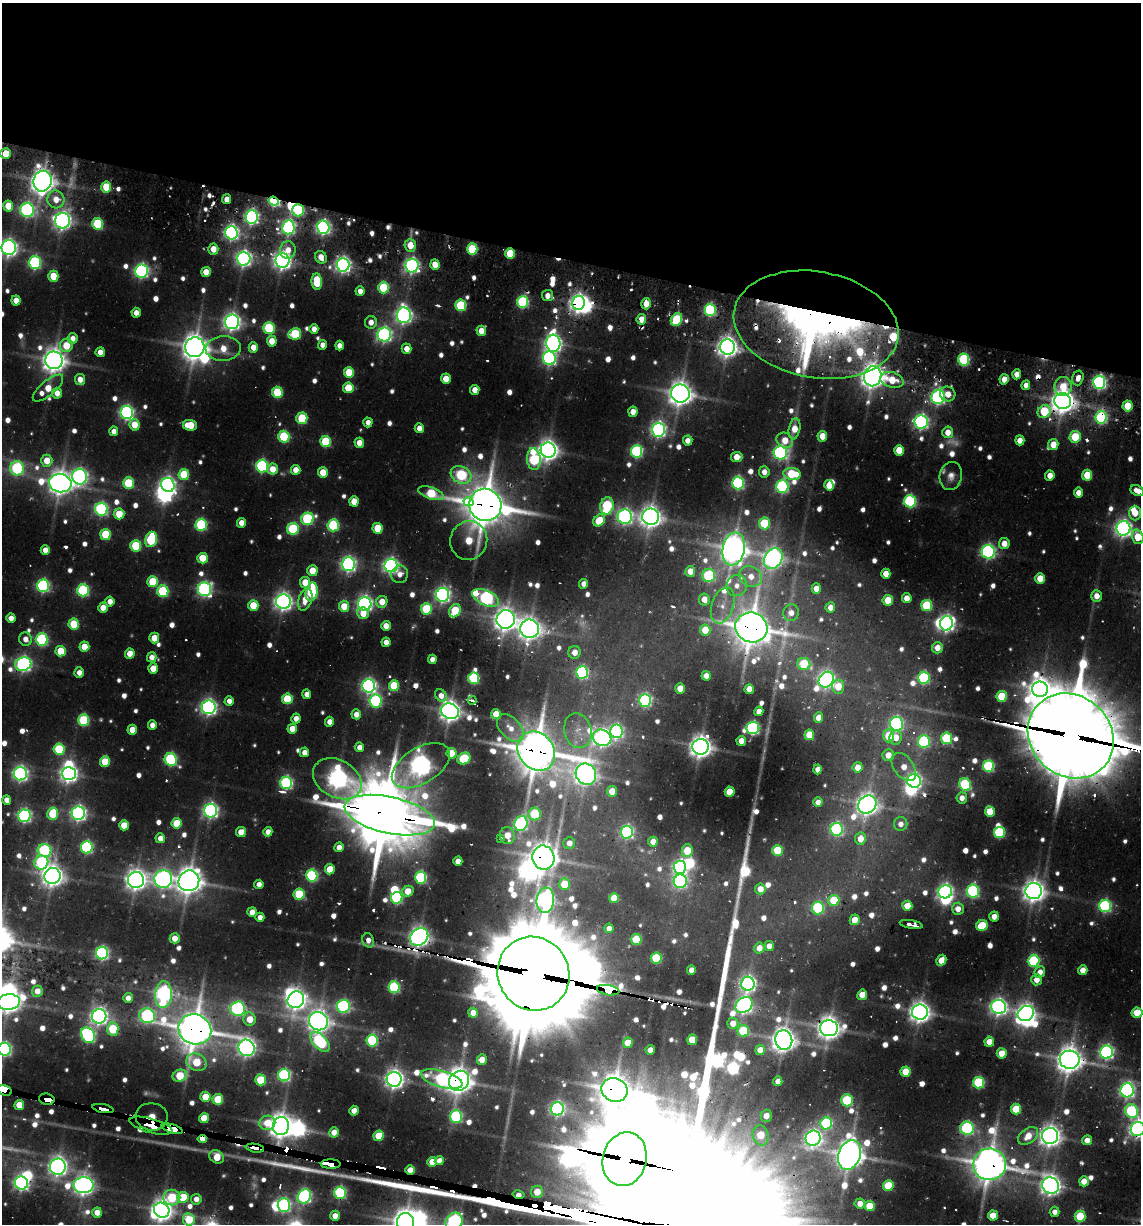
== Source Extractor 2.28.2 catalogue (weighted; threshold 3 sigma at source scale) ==
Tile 2 of 4 x 4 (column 2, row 1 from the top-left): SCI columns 1389-2527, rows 3761-4982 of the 5093 x 4982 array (HDU 1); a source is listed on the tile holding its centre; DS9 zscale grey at full resolution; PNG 1143 x 1226 px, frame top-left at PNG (2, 3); each listed source drawn as its Kron ellipse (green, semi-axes under 4 px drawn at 4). Shown black and unused: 21% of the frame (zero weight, under 2 of 3 exposures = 7% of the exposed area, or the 3 px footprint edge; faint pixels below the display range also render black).
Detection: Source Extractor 2.28.2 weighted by HDU 2 'WHT'; one run over the whole footprint, this tile lists its part. Background 0.101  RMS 0.01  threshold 0.047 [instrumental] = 3 sigma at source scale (4.5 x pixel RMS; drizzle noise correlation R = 1.50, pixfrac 1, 0.05/0.05 arcsec/px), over >= 5 px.
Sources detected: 958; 43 too faint to see at this stretch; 25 inside a brighter object's white glare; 32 cosmic-ray / hot-pixel residue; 2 long thin detections or spike segments (spike, bleed or trail) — neither listed nor drawn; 13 inside a brighter listed object's ellipse — not listed separately; of the other 843, all 500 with FLUX_AUTO >= 10.3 (the completeness limit of this list) listed and drawn (343 fainter detections not listed), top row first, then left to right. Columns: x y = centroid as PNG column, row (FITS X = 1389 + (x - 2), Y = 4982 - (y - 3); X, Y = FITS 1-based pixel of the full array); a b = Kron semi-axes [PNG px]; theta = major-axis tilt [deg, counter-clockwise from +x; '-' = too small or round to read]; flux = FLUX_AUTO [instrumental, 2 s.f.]
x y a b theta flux
6 154 5 5 - 31
42 181 10 9 - 1500
106 187 5 5 - 54
56 199 9 8 - 20
227 199 5 4 - 13
274 201 5 4 - 200
8 206 5 5 - 30
27 210 7 6 - 330
298 210 6 6 - 150
252 217 7 6 - 400
62 221 8 7 - 670
97 224 6 5 - 92
288 227 7 6 - 370
323 227 6 6 - 400
231 233 6 6 - 450
410 245 6 5 - 26
9 248 7 7 - 660
213 249 5 5 - 19
472 249 5 5 - 92
288 250 9 8 - 16
510 254 5 5 - 55
321 257 6 5 - 16
244 259 7 6 - 520
282 261 7 7 - 720
35 263 6 6 - 220
343 265 7 6 - 540
435 265 5 4 - 22
412 266 7 6 - 430
142 271 6 6 - 380
206 272 5 5 - 23
53 276 5 5 - 42
317 282 8 5 -85 64
384 288 6 5 - 100
360 291 5 4 - 11
547 296 5 5 - 12
16 301 5 4 - 19
523 302 6 5 - 180
579 303 7 6 - 770
646 304 6 4 -86 18
461 305 6 5 - 110
710 310 6 5 - 200
136 313 5 4 - 12
404 315 7 7 - 610
641 319 5 4 - 17
676 320 7 5 60 99
232 322 7 7 - 690
371 322 6 6 - 12
816 325 83 53 -10 1000
269 328 6 5 - 120
314 329 5 4 - 13
481 331 5 5 - 22
295 334 6 6 - 96
384 335 7 6 - 440
73 338 5 5 - 11
272 341 5 5 - 25
553 343 9 7 -84 650
322 345 5 4 - 11
339 345 5 4 - 10
66 346 6 6 - 42
195 347 10 9 - 1700
253 347 5 4 - 17
727 347 7 7 - 1100
223 348 17 12 3 28
407 349 5 5 - 15
100 352 5 4 - 14
549 358 7 6 - 330
54 360 9 8 - 1300
964 360 6 5 - 170
349 372 5 5 - 52
1017 374 5 4 - 13
873 376 10 8 80 1600
1078 378 7 5 74 13
80 379 6 5 - 13
446 379 5 5 - 25
1004 379 5 4 - 16
892 380 12 7 -18 34
1099 382 6 6 - 340
1026 385 5 4 - 11
1063 386 9 8 - 30
48 388 19 7 41 34
348 388 5 5 - 50
475 390 5 4 - 16
277 392 5 5 - 85
57 393 5 5 - 15
680 394 9 9 - 1500
948 394 8 7 - 15
938 397 7 6 - 390
1063 401 8 8 - 1500
1127 406 5 5 - 31
1044 411 7 6 - 76
633 412 5 4 - 15
127 413 6 6 - 400
1101 417 6 6 - 200
302 418 6 5 - 87
368 422 5 4 - 11
921 422 7 7 - 410
134 425 6 5 - 28
190 425 7 5 -7 45
419 428 5 4 - 13
794 429 10 5 80 21
658 430 7 6 - 480
114 431 5 4 - 12
948 432 6 5 - 17
822 436 5 5 - 24
284 437 6 5 - 110
1075 437 6 5 - 60
688 440 5 4 - 11
785 440 8 7 - 23
1020 440 5 4 - 14
326 442 5 5 - 95
359 443 5 5 - 20
1053 445 5 5 - 23
548 450 8 7 - 1000
899 450 5 5 - 33
637 451 6 5 - 200
780 453 7 6 - 340
737 457 6 5 - 21
534 459 11 6 -85 140
47 461 6 5 - 26
262 466 6 6 - 230
17 468 7 7 - 180
273 469 5 5 - 21
296 470 5 5 - 17
323 472 5 5 - 29
764 472 5 5 - 12
184 474 5 5 - 65
792 474 8 6 -8 66
461 475 11 8 -28 140
1087 475 5 5 - 44
951 476 14 11 77 12
1050 476 5 4 - 15
80 477 8 7 - 510
60 483 11 9 -9 1500
128 483 6 5 - 85
738 483 6 6 - 240
168 485 7 6 - 500
829 485 5 5 - 24
782 486 6 6 - 250
1137 491 7 5 -28 12
431 493 13 6 -18 73
1078 493 5 4 - 12
354 501 5 4 - 26
910 501 6 6 - 210
468 502 5 4 - 80
485 505 16 16 - 3500
607 506 9 6 80 130
101 509 6 6 - 260
1135 513 7 6 - 23
119 514 5 5 - 42
625 517 7 7 - 440
651 517 8 8 - 1200
307 519 6 6 - 160
599 520 6 5 - 41
241 523 5 4 - 17
764 523 6 5 - 80
201 525 6 5 - 160
333 525 6 5 - 140
378 528 5 5 - 47
1123 528 7 7 - 680
293 529 6 5 - 120
105 534 5 5 - 71
1138 537 7 5 -72 38
151 539 8 5 75 120
469 541 19 18 - 54
1004 544 5 5 - 18
136 546 5 5 - 82
734 549 17 11 79 1800
45 550 5 4 - 14
988 552 6 6 - 380
202 558 5 5 - 40
773 558 11 8 57 770
348 564 7 6 - 480
391 565 7 6 - 490
312 571 5 5 - 31
690 571 5 5 - 19
400 574 9 8 - 11
886 574 5 4 - 19
709 575 6 6 - 140
751 576 12 9 -30 19
1040 578 5 5 - 26
153 582 5 5 - 68
305 582 5 5 - 29
584 584 5 4 - 11
737 585 11 10 - 14
43 586 6 6 - 270
204 589 7 6 - 370
816 589 5 4 - 16
83 590 6 5 - 180
163 591 6 5 - 120
312 592 9 6 78 150
443 595 7 6 - 500
1097 596 6 5 - 14
486 598 14 7 -25 330
907 598 5 5 - 17
704 599 6 5 - 17
305 600 11 6 71 22
888 600 5 5 - 36
110 602 5 4 - 14
283 602 7 7 - 770
382 602 6 5 - 22
365 604 7 6 - 480
253 605 5 5 - 39
723 605 18 11 71 17
344 606 5 5 - 31
927 606 6 5 - 110
830 607 5 5 - 12
103 608 5 4 - 18
426 609 6 5 - 91
455 611 7 5 54 71
363 613 6 5 - 24
791 613 8 8 - 12
11 618 5 4 - 13
506 619 9 9 - 1300
947 623 7 6 - 610
74 624 5 5 - 66
386 626 5 5 - 16
751 627 16 15 - 2800
530 629 9 9 - 1200
705 630 5 5 - 32
154 638 5 5 - 27
25 639 7 6 - 12
42 640 6 6 - 200
386 642 5 4 - 12
84 647 5 5 - 26
937 648 5 5 - 17
61 651 5 5 - 51
575 652 6 6 - 15
130 654 5 5 - 27
152 657 5 5 - 12
432 659 4 4 - 11
23 664 8 7 - 460
804 664 6 6 - 70
153 668 5 5 - 24
582 672 6 6 - 230
79 673 5 5 - 12
706 676 5 4 - 13
474 678 5 5 - 130
924 678 6 6 - 180
826 680 8 7 - 580
368 686 7 6 - 440
394 686 5 5 - 63
838 687 7 6 - 32
680 688 5 5 - 17
749 689 5 4 - 18
1040 689 8 7 - 1200
307 694 5 4 - 11
441 696 7 5 -47 12
1002 696 5 5 - 67
287 699 5 5 - 68
472 700 4 3 - 11
645 700 6 6 - 280
229 701 5 4 - 11
375 701 6 6 - 210
209 707 7 7 - 560
450 711 9 7 -18 1200
759 711 5 4 - 14
356 714 5 5 - 13
496 714 5 5 - 25
296 718 5 4 - 11
818 718 5 4 - 16
84 720 6 5 - 130
330 722 5 4 - 13
896 724 7 6 - 320
152 725 5 4 - 11
510 728 16 10 -46 18
753 728 6 6 - 300
292 729 5 5 - 23
132 730 5 5 - 24
578 731 17 13 -77 19
616 731 7 6 - 310
809 735 5 5 - 34
888 736 6 5 - 40
1071 736 45 40 -42 13000
602 738 9 8 - 620
896 738 7 6 - 18
946 738 6 5 - 95
741 741 5 4 - 16
924 742 6 6 - 190
359 747 5 4 - 11
700 747 8 8 - 1400
59 749 5 5 - 97
536 751 21 17 -51 3500
304 752 5 4 - 12
451 753 5 5 - 44
888 755 6 5 - 17
464 759 7 5 30 87
171 760 6 6 - 210
105 762 5 5 - 42
421 766 32 18 31 1100
988 766 6 5 - 160
858 767 5 5 - 22
904 767 16 10 -53 21
818 769 5 4 - 12
20 774 7 6 - 460
69 774 7 6 - 680
586 774 11 10 - 1100
337 779 26 18 -29 940
914 781 7 7 - 420
286 783 6 6 - 250
965 784 7 5 -63 150
612 791 5 5 - 23
730 792 5 5 - 37
962 798 5 5 - 11
7 800 5 4 - 11
818 802 5 4 - 11
867 804 10 8 40 1200
211 811 6 6 - 480
990 812 5 5 - 35
78 813 7 6 - 500
53 814 6 5 - 68
535 814 6 6 - 100
390 815 46 18 -12 15000
24 816 6 6 - 310
177 823 5 5 - 47
521 824 7 6 - 330
901 824 7 6 - 11
124 825 5 5 - 26
837 829 6 6 - 220
241 832 5 4 - 21
268 832 5 4 - 11
627 832 6 6 - 280
999 833 5 5 - 140
507 836 8 7 - 26
160 838 5 4 - 13
501 838 3 3 - 18
860 839 6 5 - 20
653 842 5 4 - 16
569 843 6 6 - 13
87 847 6 6 - 230
339 847 5 4 - 13
777 850 5 5 - 61
45 851 7 6 - 210
687 851 6 5 - 45
543 858 12 11 - 1700
458 861 5 4 - 14
41 863 7 6 - 200
680 867 6 6 - 360
330 869 5 5 - 32
312 875 6 5 - 180
52 876 8 8 - 1100
421 878 6 5 - 170
163 879 9 9 - 600
136 880 8 8 - 1100
189 881 10 10 - 1800
680 881 7 6 - 280
259 884 4 4 - 12
564 884 6 5 - 46
760 889 5 5 - 15
408 891 6 5 - 26
973 891 6 6 - 240
1034 891 8 8 - 1200
945 892 7 6 - 480
299 894 6 5 - 69
397 898 6 5 - 180
614 898 5 5 - 27
545 900 13 8 84 640
834 900 5 5 - 52
907 906 5 5 - 26
1105 906 6 6 - 230
818 908 6 6 - 140
958 909 6 6 - 14
252 912 5 4 - 14
994 916 5 4 - 13
260 917 4 4 - 11
855 920 5 5 - 18
911 924 11 4 -9 13
982 926 6 5 - 65
609 928 5 4 - 14
419 937 10 8 41 1000
175 938 5 5 - 14
368 940 7 5 -70 11
636 940 5 5 - 66
769 946 5 4 - 12
759 948 5 5 - 17
102 953 6 6 - 280
656 958 5 5 - 100
941 960 6 4 61 19
1034 961 6 5 - 140
691 970 5 4 - 13
1083 970 5 4 - 16
1040 972 6 5 - 11
533 974 37 35 -60 20000
1037 980 5 5 - 14
748 984 7 6 - 580
394 987 6 5 - 160
608 990 11 5 -10 1400
37 991 5 5 - 17
163 994 13 8 85 500
862 995 5 5 - 22
128 998 5 5 - 12
296 1000 9 8 - 1000
9 1002 11 8 6 1100
744 1005 9 7 39 580
343 1006 6 6 - 230
999 1007 7 7 - 640
238 1009 7 7 - 270
920 1012 8 7 - 1100
473 1013 5 4 - 16
1026 1013 8 7 - 800
1137 1013 5 5 - 32
99 1016 7 7 - 650
147 1016 8 7 - 280
250 1019 7 6 - 25
318 1021 10 9 - 1200
733 1023 6 5 - 16
829 1028 9 8 - 1300
113 1029 7 5 -85 91
195 1029 17 15 -23 2700
743 1031 6 6 - 88
88 1035 8 6 -56 270
372 1040 6 5 - 140
692 1040 5 5 - 37
784 1040 10 8 -76 1400
320 1042 12 6 -46 170
989 1042 5 4 - 19
628 1043 5 5 - 27
246 1048 8 8 - 720
5 1049 6 6 - 320
650 1050 5 4 - 13
760 1050 5 4 - 18
1107 1052 6 6 - 400
1002 1053 5 5 - 29
482 1059 5 5 - 17
1070 1060 10 9 - 1700
196 1062 10 8 -23 59
906 1072 5 5 - 38
284 1075 6 6 - 240
180 1076 7 6 - 64
394 1079 7 7 - 870
442 1079 21 8 -16 250
260 1080 5 5 - 69
459 1081 11 9 43 1600
778 1081 5 4 - 11
979 1083 6 5 - 140
4 1090 7 5 -17 2500
615 1090 13 11 -22 2200
1127 1090 7 6 - 450
205 1097 5 5 - 35
47 1099 8 5 -11 3100
218 1099 5 5 - 70
847 1100 6 6 - 100
19 1105 5 5 - 30
103 1109 11 3 -11 230
557 1109 6 6 - 350
1016 1109 5 5 - 53
354 1111 5 4 - 17
1132 1111 7 6 - 190
766 1116 6 5 - 19
152 1117 16 13 -7 990
456 1117 6 6 - 190
204 1118 5 5 - 33
267 1123 8 7 - 32
826 1123 6 6 - 170
151 1126 22 7 -15 1300
281 1126 9 8 - 1400
967 1128 7 6 - 220
172 1129 11 4 -16 2400
1138 1129 7 6 - 630
334 1132 5 5 - 16
761 1135 10 8 -77 50
379 1136 5 5 - 40
1028 1136 11 7 35 24
1050 1136 8 8 - 1100
813 1138 8 7 - 580
202 1139 5 3 - 18
1087 1140 5 5 - 12
255 1148 9 3 -9 220
849 1155 15 11 70 1900
217 1157 8 6 -32 37
625 1159 27 22 77 8400
439 1161 4 4 - 11
432 1162 5 5 - 25
331 1164 10 4 0 310
990 1164 16 16 - 2900
58 1167 8 8 - 790
410 1170 4 4 - 15
1084 1181 5 5 - 18
21 1183 7 6 - 470
84 1185 10 8 1 940
1051 1185 8 8 - 1000
888 1186 5 5 - 63
537 1192 6 6 - 25
340 1193 6 5 - 220
519 1194 6 4 -12 14
304 1196 7 6 - 340
172 1197 8 8 - 97
183 1197 5 5 - 64
196 1199 5 5 - 12
860 1203 5 5 - 16
284 1205 7 6 - 280
870 1206 5 5 - 46
162 1210 8 7 - 1100
97 1212 5 5 - 19
1055 1212 5 5 - 10
993 1215 5 5 - 26
335 1216 5 4 - 15
1080 1216 5 5 - 67
189 1219 6 6 - 60
405 1222 9 8 - 1600
454 1222 9 8 - 350
Overlapping masked pixels (flux is a lower limit): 51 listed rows (the first 20) at x y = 42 181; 274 201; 298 210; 323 227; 510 254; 282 261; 579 303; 816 325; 873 376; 1099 382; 1063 401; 1044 411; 1101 417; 485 505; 773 558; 947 623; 751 627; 1040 689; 1071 736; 536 751
Isophote crosses this tile's border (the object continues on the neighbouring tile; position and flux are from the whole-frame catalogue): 13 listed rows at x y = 9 248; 1137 491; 1138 537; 1071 736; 9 1002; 1137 1013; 5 1049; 4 1090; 1132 1111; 1138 1129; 162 1210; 405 1222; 454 1222